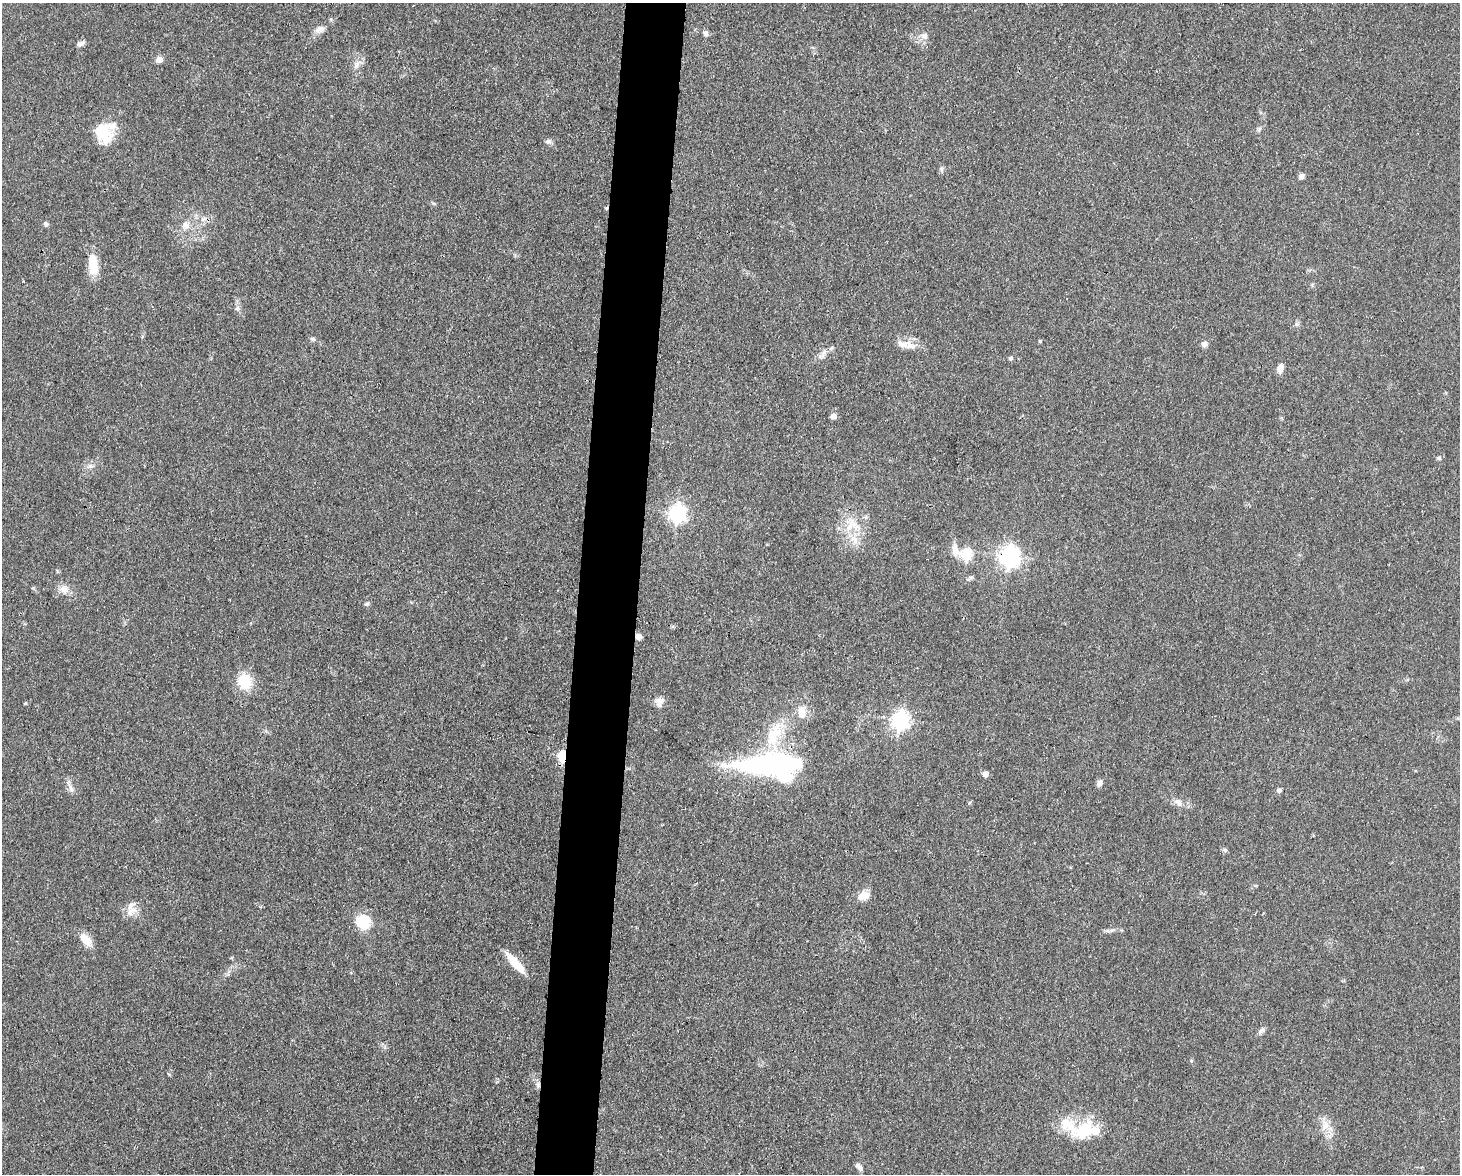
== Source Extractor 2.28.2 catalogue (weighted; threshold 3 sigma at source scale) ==
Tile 8 of 3 x 4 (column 2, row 3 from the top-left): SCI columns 1682-3139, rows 1173-2344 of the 4709 x 4691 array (HDU 1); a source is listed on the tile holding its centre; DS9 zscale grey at full resolution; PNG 1462 x 1176 px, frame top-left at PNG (2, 3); no overlay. Shown black and unused: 4% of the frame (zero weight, under 3 of 4 exposures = <1% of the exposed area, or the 3 px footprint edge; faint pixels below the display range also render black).
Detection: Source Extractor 2.28.2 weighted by HDU 2 'WHT'; one run over the whole footprint, this tile lists its part. Background 0.0632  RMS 0.0059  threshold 0.0265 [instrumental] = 3 sigma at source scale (4.5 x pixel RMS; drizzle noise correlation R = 1.50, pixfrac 1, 0.05/0.05 arcsec/px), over >= 5 px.
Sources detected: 63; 2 inside a brighter object's white glare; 1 cosmic-ray / hot-pixel residue — not listed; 3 inside a brighter listed object's ellipse — not listed separately; the other 57 listed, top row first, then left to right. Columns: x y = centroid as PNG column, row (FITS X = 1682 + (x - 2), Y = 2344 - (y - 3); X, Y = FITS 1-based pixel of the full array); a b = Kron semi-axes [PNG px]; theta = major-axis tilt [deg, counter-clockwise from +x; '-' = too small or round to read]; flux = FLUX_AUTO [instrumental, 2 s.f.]
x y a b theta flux
320 29 12 8 20 3.4
706 33 9 6 -75 1.7
924 36 10 8 -19 3
80 44 11 5 17 2.1
159 59 10 7 -15 2.6
357 64 10 5 64 2.4
103 133 25 18 -63 19
548 141 8 6 -4 1.9
1301 176 6 5 - 2.7
204 219 13 5 13 2.6
46 224 5 5 - 1.8
185 225 12 8 -80 3.8
93 264 25 11 -82 12
237 308 7 5 45 1.4
1297 324 7 4 17 0.98
313 339 8 5 -27 1.2
903 344 18 10 -23 6
1204 344 7 6 - 2.7
823 354 12 5 61 2.4
1010 358 5 5 - 1.2
1280 368 11 6 76 4.1
834 416 5 5 - 4.3
1439 458 5 5 - 0.91
90 466 7 4 -18 1.4
677 514 7 7 - 200
852 525 25 22 25 18
966 555 10 6 -23 43
1010 556 8 7 - 320
968 579 6 4 -18 0.83
64 589 14 10 -38 4.6
367 604 7 5 4 1.2
639 636 6 6 - 3.5
245 681 19 16 -79 16
659 701 12 10 68 3.8
25 703 5 3 - 0.54
802 712 17 12 -87 7.3
900 720 7 7 - 220
774 734 39 17 64 23
563 757 6 4 86 44
776 763 68 19 2 130
985 774 5 5 - 4
1100 783 8 6 85 2.3
71 789 13 6 -67 2.7
1279 791 5 4 - 2
970 802 5 3 - 0.69
1178 803 11 8 -48 3.3
1225 850 6 6 - 1.1
863 896 16 10 19 6.1
131 909 21 13 80 6.3
363 921 15 14 - 18
86 940 19 9 -49 7.3
515 963 27 7 -48 11
1260 1032 9 4 55 1.7
538 1085 10 4 73 1.5
1326 1125 12 9 82 5.2
1085 1130 32 19 33 23
859 1167 11 5 -46 2.2
Overlapping masked pixels (flux is a lower limit): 5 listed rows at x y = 1010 556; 639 636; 563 757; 776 763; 538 1085
Unlisted compact peaks at least as high as the median listed source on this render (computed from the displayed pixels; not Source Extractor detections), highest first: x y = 1040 341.